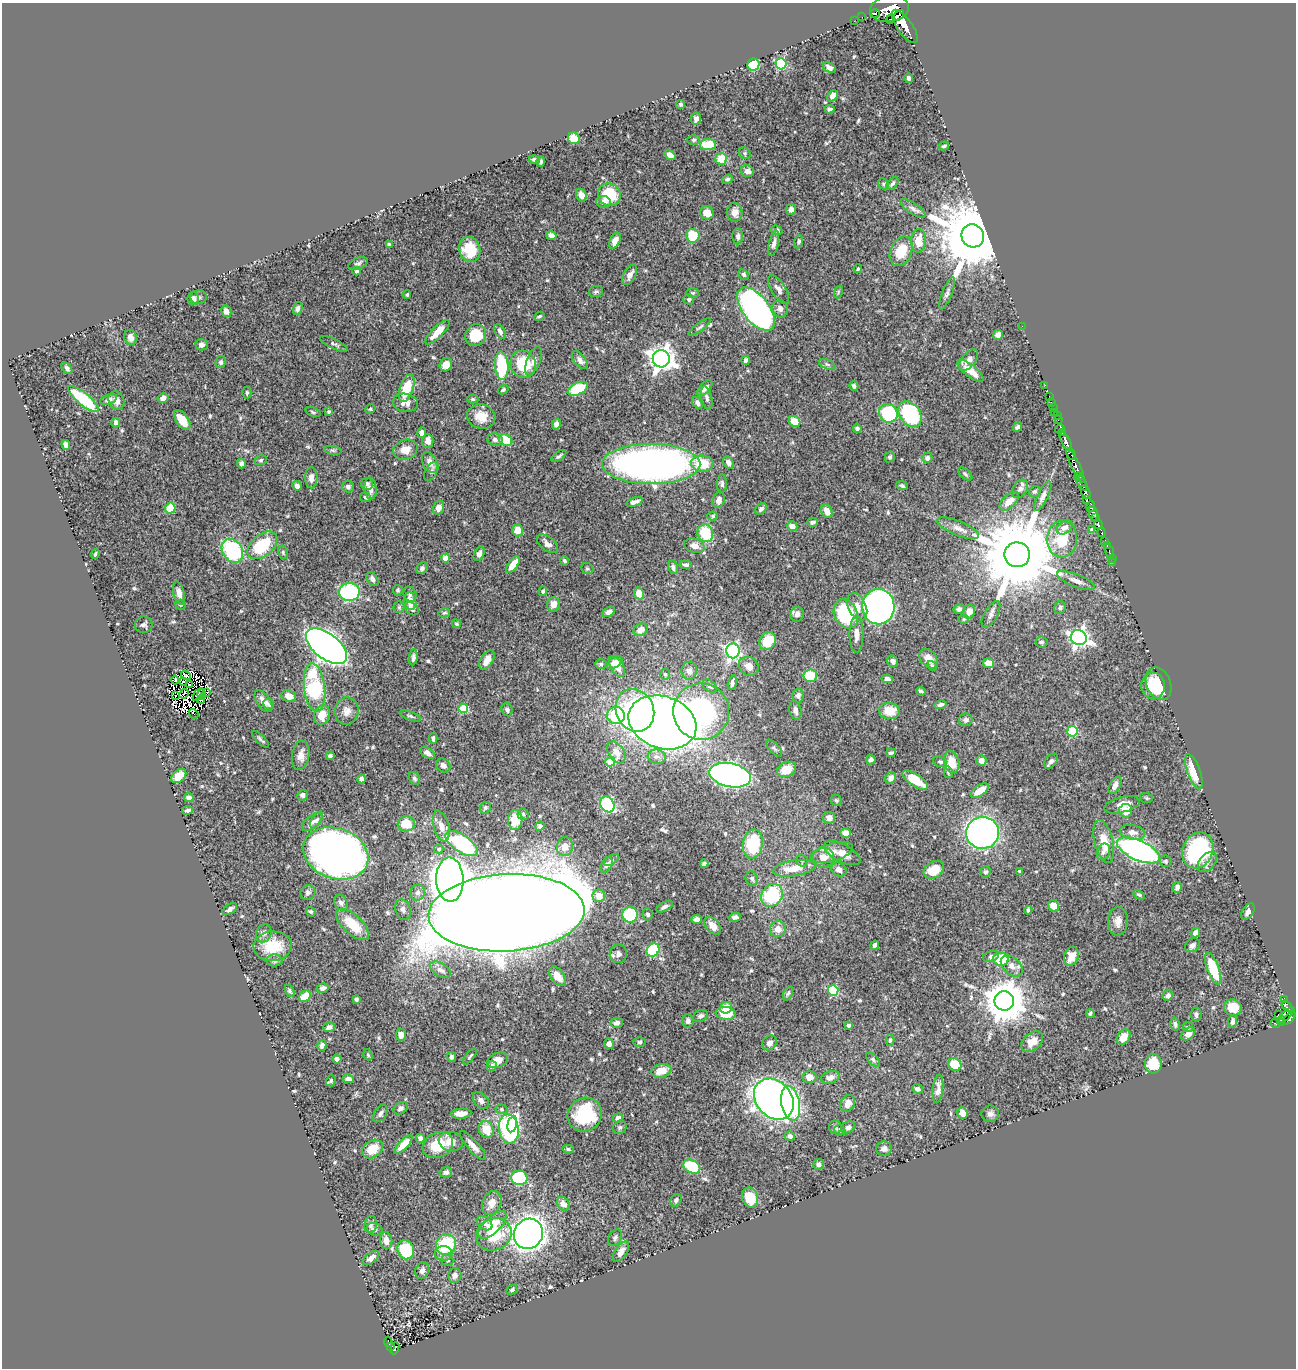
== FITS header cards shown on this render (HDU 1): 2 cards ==
NAXIS1  =                 1294
NAXIS2  =                 1366

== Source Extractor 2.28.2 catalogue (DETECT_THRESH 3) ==
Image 1294 x 1366 px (HDU 1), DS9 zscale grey, 1 PNG px = 1 image px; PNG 1298 x 1370 px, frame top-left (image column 1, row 1366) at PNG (2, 3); each listed source drawn as its Kron ellipse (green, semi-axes under 4 px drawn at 4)
Background 0.443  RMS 0.013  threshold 0.0382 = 3 sigma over >= 5 px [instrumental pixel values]
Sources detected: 618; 9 with non-positive FLUX_AUTO (blend fragments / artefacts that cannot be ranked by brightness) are neither listed nor drawn; of the other 609, the 500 brightest by FLUX_AUTO listed and drawn (109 fainter detections omitted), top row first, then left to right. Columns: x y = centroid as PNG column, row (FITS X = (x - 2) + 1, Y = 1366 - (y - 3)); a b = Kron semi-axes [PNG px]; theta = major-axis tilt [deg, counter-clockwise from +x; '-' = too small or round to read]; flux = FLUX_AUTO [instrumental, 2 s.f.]
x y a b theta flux
890 9 19 13 9 1500
875 14 5 3 - 79
899 15 6 3 52 170
862 17 2 2 - 4.2
890 19 4 3 - 91
854 21 2 2 - 2
905 26 19 7 -54 950
753 64 6 6 - 38
781 64 5 5 - 93
829 68 7 4 -27 3.6
909 78 5 3 - 2
833 96 6 4 50 5.9
681 104 4 4 - 1.4
830 109 5 4 - 2
696 119 6 5 - 3.6
574 138 6 5 - 18
694 140 6 5 - 1.3
708 145 8 5 4 23
944 146 5 3 - 1.4
745 153 6 5 - 1.6
670 155 6 4 -34 5
721 159 6 5 - 22
534 160 5 4 - 1.7
541 162 5 4 - 1.7
747 171 7 6 - 3.9
727 179 5 4 - 2.2
883 184 6 5 - 1.5
892 184 7 4 44 1.8
581 195 6 5 - 6.9
609 195 12 11 - 33
604 202 7 6 - 4.3
913 208 15 5 -34 3.9
791 209 5 5 - 3.4
735 212 9 7 -88 6.6
707 213 7 6 - 11
777 230 6 4 -17 2.2
551 235 5 4 - 4.6
693 236 7 6 - 27
738 236 8 5 -90 2.8
973 236 12 11 - 11000
615 241 8 5 65 7.4
918 241 12 7 86 13
799 242 6 4 84 1.8
774 243 13 5 77 3.8
389 244 4 3 - 1.4
470 249 13 10 -72 31
901 251 15 10 66 23
358 263 10 5 19 2.3
858 269 4 3 - 1.5
357 271 4 4 - 1.6
630 275 11 6 62 6
744 275 6 4 -45 1.7
778 290 16 7 -59 5.3
596 291 7 5 10 1.9
838 292 6 4 72 1.3
693 293 6 4 -1 1.3
947 293 17 5 68 3.4
407 295 4 4 - 1.4
199 297 8 7 - 2.5
193 298 7 5 -80 3.5
689 299 5 5 - 2.1
298 308 6 4 74 3
756 309 26 13 -52 370
780 309 9 8 - 4
226 311 6 5 - 4.5
539 316 5 3 - 1.3
1022 326 2 2 - 21
700 327 13 4 37 2
437 332 16 5 46 14
500 332 8 5 -59 3.3
476 335 11 10 - 25
998 335 5 5 - 4.9
131 337 8 6 -70 5
334 344 15 4 -26 2.2
201 345 6 6 - 3
661 359 8 8 - 780
580 360 11 5 -50 4.5
746 360 4 3 - 1.9
968 360 12 7 49 6.4
533 361 15 6 68 5
221 362 6 5 - 2.3
523 364 14 12 -66 36
827 364 9 4 -24 1.9
446 365 7 6 - 9.1
502 366 14 6 -86 54
67 368 6 4 -53 2.3
970 371 16 6 -38 15
1045 385 2 2 - 6.3
854 386 5 4 - 2.1
407 388 14 6 71 29
705 388 10 5 46 4
578 389 10 6 24 43
503 390 5 4 - 1.4
247 393 6 4 -90 1.4
1049 396 2 2 - 3.8
163 398 5 4 - 5
707 398 12 5 -78 2.8
83 399 19 6 -40 50
108 399 9 5 19 3
473 399 5 4 - 1.5
116 401 9 7 -66 6.5
1051 402 2 2 - 7
405 403 13 9 -10 5.7
697 403 6 4 -55 3
1053 408 2 2 - 2.3
370 409 5 4 - 1.3
329 411 3 3 - 1.3
313 412 8 4 -19 1.5
1055 412 3 2 - 11
888 413 9 9 - 71
910 414 14 10 -55 91
481 416 14 12 -13 14
1057 416 3 2 - 3.1
182 420 11 6 -54 14
1058 420 2 2 - 4.6
794 421 6 5 - 14
116 423 5 4 - 4.2
556 424 5 4 - 4
1017 427 5 3 - 2.1
857 428 4 4 - 1.8
1060 429 5 4 - 240
1062 432 4 3 - 180
422 433 5 4 - 3.1
495 440 7 6 - 3
505 440 7 5 -31 28
428 441 7 5 -87 5.3
1066 442 11 4 -63 250
66 445 5 4 - 4.3
333 450 9 4 -9 1.9
405 450 12 10 16 9.3
1071 454 6 3 -62 43
559 456 8 3 35 1.8
890 457 5 4 - 1.8
927 458 5 5 - 3
261 460 6 5 - 1.4
430 462 11 7 -63 6.3
728 463 6 4 -56 4.4
241 464 5 4 - 3.8
651 464 49 20 0 560
702 464 11 8 -3 26
1075 466 19 3 -64 180
431 471 10 6 59 2.5
965 474 8 4 -41 1.7
1078 477 4 3 - 37
311 478 10 6 -88 4.3
722 483 9 5 89 2.8
1082 483 8 4 -58 180
367 484 6 6 - 2.6
297 486 5 4 - 3.6
902 486 5 4 - 1.9
348 487 6 5 - 2.4
370 488 11 6 -84 6
1020 489 10 7 56 3.7
1035 491 6 5 - 1.6
1086 492 7 3 -62 270
1043 496 16 5 64 4.1
365 497 5 5 - 1.7
1087 499 3 2 - 9.4
719 500 8 6 76 5.7
1009 501 12 6 43 9.2
635 502 9 3 18 3.5
1091 507 5 3 - 110
170 508 5 5 - 20
438 508 7 5 71 5.8
761 509 6 5 - 2.4
827 511 7 5 -62 8.2
1093 513 7 4 -78 160
713 516 5 4 - 1.4
1096 518 3 3 - 69
813 522 5 3 - 2.1
1098 525 4 3 - 48
792 526 5 5 - 5.4
1065 527 8 6 34 4.3
958 528 22 7 -23 7
1092 529 4 3 - 1.4
517 530 6 5 - 11
705 533 9 7 -71 32
1102 533 4 3 - 46
1062 539 18 15 86 34
1105 542 4 3 - 12
547 544 12 7 -38 4.6
262 545 17 10 40 38
1107 545 3 2 - 8.5
694 546 10 7 -15 6.7
232 551 13 9 -57 82
1109 551 7 3 -68 11
283 552 7 5 -74 1.5
95 554 5 3 - 1.4
479 554 7 5 65 3.6
1017 555 13 12 - 16000
445 558 4 4 - 9.7
1112 558 3 2 - 1.6
564 561 4 4 - 1.9
1113 562 2 2 - 4.3
513 565 10 4 53 12
685 565 6 4 -5 1.9
673 567 7 4 -79 2.6
422 568 6 5 - 2.3
587 569 6 5 - 1.4
372 579 8 5 -57 3.2
1076 581 20 6 -21 5.8
398 590 5 5 - 1.4
543 591 5 4 - 1.4
349 592 10 9 - 81
179 593 12 5 -76 6.7
639 593 6 5 - 9.1
410 594 8 6 -63 2.4
410 601 9 6 -79 11
553 604 7 6 - 7.7
181 605 5 5 - 1.4
399 607 5 5 - 1.5
857 607 15 8 -65 8.9
878 607 17 16 - 410
1060 608 6 5 - 1.6
412 609 8 5 -34 3.1
959 609 6 4 12 3.3
609 612 7 4 31 3.8
969 612 7 6 - 8
444 613 6 4 13 1.5
797 614 7 6 - 4.9
846 614 15 11 -63 68
991 614 14 6 60 3.7
964 619 5 4 - 1.3
457 624 4 4 - 1.3
144 625 9 8 - 2.6
641 630 7 6 - 5.9
856 634 18 7 90 7.7
1079 638 8 7 - 360
768 641 9 7 56 27
1041 642 6 5 - 2.1
326 646 24 12 -38 770
733 651 7 6 - 200
413 657 8 4 84 2.7
929 659 11 7 -50 11
487 660 11 6 59 6.8
893 661 6 5 - 3.8
615 663 9 5 35 5.2
988 663 6 5 - 10
601 664 6 5 - 1.5
749 666 10 9 - 6.6
932 666 5 4 - 1.3
617 667 12 6 -60 10
689 671 9 8 - 4.2
665 674 6 5 - 1.3
186 676 5 2 - 1.7
810 676 7 6 - 28
887 679 6 4 -8 3.7
175 680 4 2 - 1.7
183 681 4 2 - 1.7
732 683 8 4 77 2.4
190 684 2 2 - 2.3
1159 684 17 12 -67 27
710 686 8 5 -41 2.1
1153 686 13 11 -86 13
314 688 24 10 -83 89
921 691 5 3 - 1.5
207 693 3 3 - 9.9
184 694 5 3 - 1.3
198 694 7 3 59 2.5
176 695 3 2 - 2.4
202 695 5 3 - 2.6
798 695 7 5 78 2.8
289 696 7 5 -20 9
201 699 4 2 - 2.9
263 701 12 6 -55 6.8
268 704 6 4 -62 1.9
940 705 6 3 15 3
463 708 5 5 - 35
507 710 7 5 -63 2.7
635 710 22 18 -64 90
795 710 9 6 -77 3.8
347 711 13 12 - 7.2
889 711 10 8 -2 15
701 712 28 28 - 180
194 714 5 2 - 4.6
322 715 10 7 71 13
410 716 11 4 -19 2
616 716 9 8 - 60
966 720 7 6 - 2.8
662 722 35 26 -19 1200
1072 731 5 5 - 63
433 738 5 4 - 1.9
261 739 11 3 -45 1.8
774 748 10 5 -47 2
616 752 12 7 -56 7.3
427 753 8 5 -30 3.3
891 753 5 3 - 1.6
301 755 15 8 81 7.3
330 756 4 4 - 2.2
657 757 9 7 -9 4
871 760 5 4 - 2.2
981 760 5 5 - 5.5
1051 761 8 5 48 3
610 762 5 4 - 28
940 762 7 5 -18 1.8
952 762 11 7 -76 14
443 765 8 6 -41 3.7
787 769 10 7 22 15
948 772 6 4 -77 1.3
1194 772 18 6 -70 20
730 775 21 11 -12 470
179 776 8 5 41 13
414 778 7 5 -58 1.8
891 778 6 5 - 5.3
361 779 4 4 - 2.6
915 780 15 6 -33 19
1115 785 9 5 62 6
980 790 10 5 35 14
303 795 5 5 - 2.7
189 798 4 4 - 3.5
1146 798 6 5 - 1.3
836 800 6 5 - 1.4
607 804 8 6 -59 81
1122 805 18 8 15 9.2
485 808 6 5 - 1.8
187 810 5 3 - 2.1
1126 811 7 6 - 12
523 814 5 5 - 1.6
829 818 6 6 - 5.5
317 820 9 4 59 2.2
515 820 10 7 89 20
312 822 12 6 39 3.8
406 824 8 7 - 19
441 826 15 8 -74 6.5
540 826 4 4 - 2.6
1132 832 13 7 -10 6
846 833 5 5 - 16
983 833 16 16 - 410
1104 842 22 9 -77 16
462 843 18 8 -34 120
753 844 15 10 80 53
565 846 9 8 - 8
439 849 5 4 - 1.3
1138 850 23 10 -24 290
1198 850 18 15 65 100
832 852 22 9 16 10
1103 852 8 6 69 2.9
336 853 33 25 -19 550
842 853 20 9 -27 10
823 858 11 10 - 10
611 860 8 4 34 1.9
802 860 6 5 - 2
1166 861 6 6 - 1.5
1207 862 11 7 48 4.6
704 864 4 3 - 1.7
606 865 8 5 58 2.7
794 868 22 8 9 17
839 870 8 6 -30 5.2
934 870 11 8 32 17
1020 871 4 3 - 1.4
986 872 5 5 - 1.9
752 879 7 6 - 2.1
450 880 22 14 -88 1300
1177 887 5 4 - 3.7
308 892 7 7 - 2.5
418 892 8 7 - 4.2
772 895 12 10 51 61
1139 895 6 3 -31 1.5
599 896 6 6 - 11
341 903 8 6 -57 3.1
1054 906 6 5 - 8.6
665 907 9 4 27 3.1
230 909 8 4 31 3.5
403 910 11 7 -69 3.8
1028 910 4 3 - 1.8
311 912 5 4 - 1.4
1248 912 9 5 58 4.6
506 913 78 38 3 8500
648 914 6 5 - 2.3
630 915 8 7 - 63
735 917 6 4 6 2.4
697 919 5 4 - 4.3
1118 921 14 10 88 7.7
352 924 21 9 -43 27
713 926 10 6 -52 7.3
778 929 8 7 - 7.2
264 933 9 7 69 3.7
1196 933 5 4 - 6
875 945 5 4 - 2.3
1192 945 8 6 39 3.5
273 946 19 15 3 27
653 950 7 6 - 55
618 954 9 8 - 4.9
991 956 8 5 21 2.4
1071 956 10 7 72 8
1001 959 7 6 - 33
274 960 8 6 -3 2.8
1012 966 13 8 -42 6.2
1213 969 17 6 -69 38
440 970 11 6 -32 3.7
558 976 11 6 -54 7.9
323 988 6 4 16 2.3
289 991 6 4 -54 1.5
833 991 5 5 - 63
788 993 8 4 64 1.5
1168 995 5 5 - 3.7
305 996 6 5 - 15
356 999 4 3 - 2
1285 999 3 2 - 5.6
1004 1001 10 9 - 2900
1287 1006 7 3 -49 20
726 1008 6 5 - 10
1233 1008 9 8 - 12
726 1013 10 6 -5 23
1090 1013 4 4 - 1.5
1196 1014 7 5 -82 2.7
1278 1014 2 2 - 3.7
1286 1015 11 3 44 110
701 1016 8 5 22 2.2
1289 1018 8 3 47 120
688 1021 6 6 - 3.2
1233 1021 6 4 84 3.1
1281 1022 4 3 - 24
617 1023 6 5 - 3.4
1275 1023 5 2 - 13
1175 1024 6 4 -76 2.5
848 1025 4 4 - 2.4
329 1027 6 4 16 2.9
1188 1027 5 4 - 1.3
1188 1034 8 5 40 6
401 1035 6 5 - 5.5
1124 1037 8 6 58 8.8
890 1040 5 4 - 1.6
639 1042 6 5 - 1.4
1032 1042 12 8 40 8.2
769 1043 8 6 52 5.2
609 1044 5 5 - 4.2
322 1045 5 4 - 3.9
368 1055 6 4 -72 1.3
470 1056 9 3 52 1.3
452 1057 5 4 - 2.4
337 1059 4 4 - 3.7
498 1060 11 7 22 8
873 1060 9 4 -45 2.1
955 1064 7 6 - 25
1153 1064 10 8 85 27
491 1066 5 5 - 2.8
661 1071 10 6 12 12
809 1077 7 6 - 8.3
830 1077 10 6 18 4.4
348 1079 5 4 - 3.9
331 1081 6 5 - 1.8
917 1089 5 4 - 3.4
938 1089 14 5 84 4.7
774 1099 22 17 -49 490
481 1100 10 6 -49 3.9
791 1103 17 9 -79 160
848 1104 9 7 63 7.7
401 1108 8 5 33 2.2
501 1109 6 4 -16 1.3
962 1113 6 5 - 6.4
380 1114 9 6 55 3
461 1114 10 5 5 7.4
990 1114 8 8 - 4.4
585 1115 17 16 - 49
618 1118 5 4 - 4.6
512 1124 8 4 78 59
620 1127 7 6 - 1.9
835 1127 7 6 - 3.1
848 1127 7 5 29 3.3
486 1129 8 7 - 17
509 1129 14 10 -83 190
839 1130 5 5 - 1.9
790 1136 5 4 - 3.6
420 1138 4 4 - 2.9
451 1142 12 9 -11 7.9
403 1144 12 4 46 11
438 1145 16 12 27 25
473 1146 18 5 -49 6.5
373 1149 11 8 33 16
568 1149 6 4 -12 1.5
884 1149 8 7 - 3.9
818 1164 5 5 - 3.2
692 1167 9 6 -29 47
446 1172 6 5 - 2.7
519 1178 8 7 - 72
750 1197 10 8 -69 21
676 1200 6 5 - 2
492 1203 12 9 65 7.9
563 1204 7 5 -53 5.6
485 1223 9 6 -41 4.6
371 1224 8 6 79 3.1
492 1225 18 8 44 20
375 1229 8 6 -18 2.6
494 1234 18 16 26 34
528 1234 15 14 - 760
615 1238 9 6 63 2.2
386 1240 8 6 -84 6.6
446 1245 10 10 - 52
406 1250 9 8 - 44
621 1252 12 6 58 5.9
443 1253 9 7 0 4.8
371 1258 9 5 37 4.9
447 1260 6 5 - 1.6
422 1271 8 6 63 3.5
455 1275 7 7 - 4.6
512 1290 6 4 27 1.9
388 1342 5 3 - 13
391 1346 4 3 - 33
395 1348 6 3 68 51
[109 fainter detections neither listed nor drawn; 9 non-positive-flux detections neither listed nor drawn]